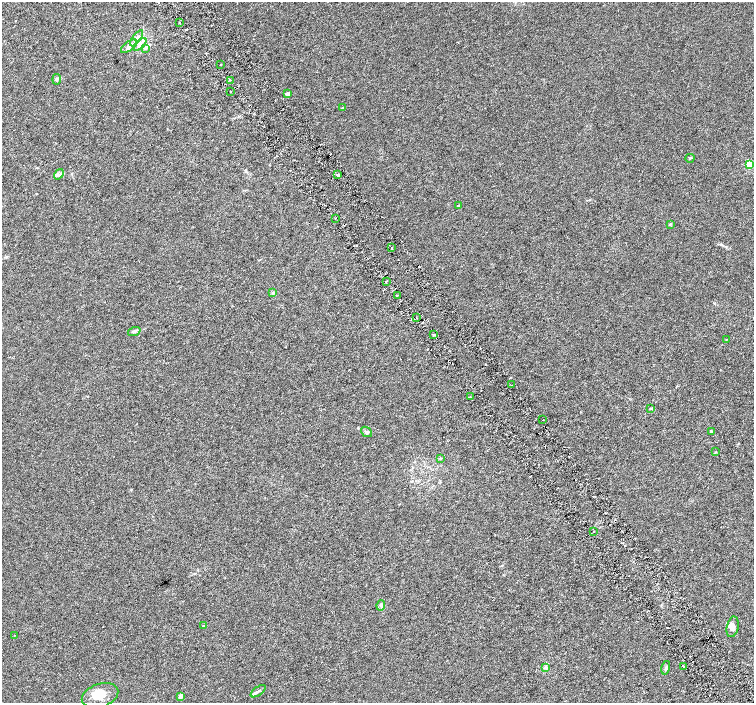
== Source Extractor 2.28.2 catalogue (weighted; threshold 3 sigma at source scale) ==
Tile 6 of 4 x 4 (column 2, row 2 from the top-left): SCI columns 1509-3011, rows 3002-4402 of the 6018 x 5941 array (HDU 1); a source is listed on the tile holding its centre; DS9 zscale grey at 2 x 2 block average (1 PNG px = mean of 2 x 2 image px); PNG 756 x 705 px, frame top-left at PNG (2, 2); each listed source drawn as its Kron ellipse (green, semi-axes under 4 px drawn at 4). Shown black and unused: <1% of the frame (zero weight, under 3 of 6 exposures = <1% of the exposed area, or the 3 px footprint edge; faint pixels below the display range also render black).
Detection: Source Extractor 2.28.2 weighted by HDU 2 'WHT'; one run over the whole footprint, this tile lists its part. Background 0.00125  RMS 0.0016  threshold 0.00657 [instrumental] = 3 sigma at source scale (4.09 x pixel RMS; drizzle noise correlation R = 1.36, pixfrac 0.8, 0.0396/0.0396 arcsec/px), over >= 5 px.
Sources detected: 54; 7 cosmic-ray / hot-pixel residue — neither listed nor drawn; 2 inside a brighter listed object's ellipse — not listed separately; the other 45 listed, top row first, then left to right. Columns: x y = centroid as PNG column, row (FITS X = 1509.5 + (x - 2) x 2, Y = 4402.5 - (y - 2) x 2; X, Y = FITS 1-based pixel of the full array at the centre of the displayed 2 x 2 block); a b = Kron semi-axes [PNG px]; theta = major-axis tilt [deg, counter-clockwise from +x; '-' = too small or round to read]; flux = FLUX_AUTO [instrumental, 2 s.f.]
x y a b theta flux
179 23 2 2 - 0.37
137 38 9 4 54 1.7
140 44 8 4 40 1.3
129 46 9 4 37 1.7
145 48 4 3 - 0.4
221 64 3 2 - 0.17
57 79 5 3 - 0.44
230 80 2 2 - 0.28
231 92 2 2 - 0.22
288 94 4 3 - 0.95
343 108 4 2 - 0.38
690 158 4 2 - 0.29
749 164 3 3 - 13
59 174 6 3 55 0.76
337 175 3 3 - 0.35
458 205 3 2 - 0.26
335 218 2 2 - 0.3
670 224 3 3 - 0.31
391 248 2 2 - 0.82
386 281 3 2 - 0.26
273 293 3 3 - 0.34
397 295 2 2 - 0.23
416 318 2 2 - 0.18
134 331 6 4 18 0.61
434 334 2 2 - 0.36
726 339 2 2 - 0.14
512 385 2 2 - 0.13
470 397 2 2 - 0.47
651 408 3 2 - 0.44
543 420 2 2 - 0.13
711 431 4 3 - 0.36
366 432 6 4 -39 0.83
716 452 4 2 - 0.23
440 458 3 3 - 0.25
593 531 2 2 - 0.24
381 605 5 3 - 0.49
203 626 2 2 - 0.17
733 627 10 6 78 1.4
14 635 2 2 - 0.21
684 666 3 2 - 0.24
546 667 3 3 - 0.48
666 668 7 3 76 0.71
258 691 9 3 35 0.65
100 695 19 11 18 5.9
180 696 2 2 - 2.1
Diffuse or blended objects may show on this block-average render without a row.